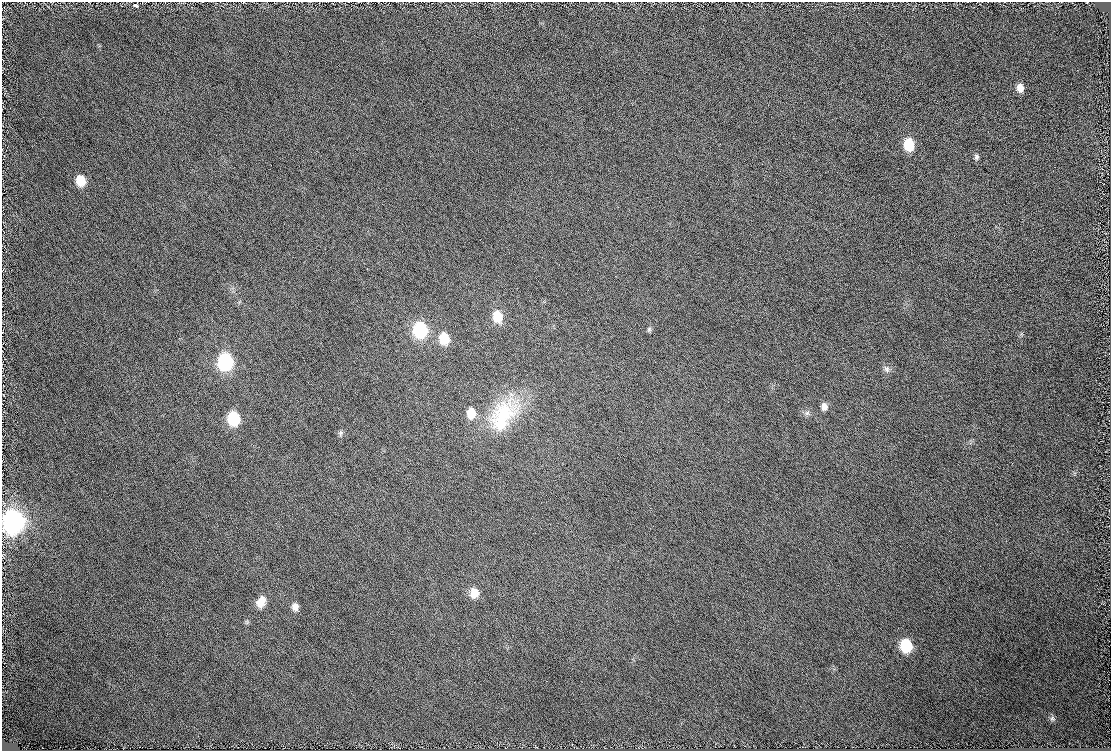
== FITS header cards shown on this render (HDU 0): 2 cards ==
NAXIS1  =                 1109
NAXIS2  =                  749

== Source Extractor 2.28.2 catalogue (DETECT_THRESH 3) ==
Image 1109 x 749 px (HDU 0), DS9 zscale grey, 1 PNG px = 1 image px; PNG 1113 x 753 px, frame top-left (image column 1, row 749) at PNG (2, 2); no overlay
Background 88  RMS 8.8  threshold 26.3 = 3 sigma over >= 5 px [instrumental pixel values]
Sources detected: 25; all 25 listed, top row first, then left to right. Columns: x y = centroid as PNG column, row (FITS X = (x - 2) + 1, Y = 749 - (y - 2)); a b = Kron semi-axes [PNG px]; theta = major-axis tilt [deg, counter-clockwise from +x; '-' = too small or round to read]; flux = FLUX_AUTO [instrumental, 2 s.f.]
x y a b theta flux
136 5 5 3 - 6100
1020 88 9 7 -80 4900
909 145 10 7 -83 19000
976 157 8 6 -77 1500
81 181 9 8 - 13000
497 316 11 9 -82 14000
649 329 8 5 75 1100
420 330 10 9 - 61000
444 339 10 8 -81 16000
225 362 10 9 - 78000
887 369 9 8 - 2200
824 406 9 7 -88 3200
504 412 42 32 23 40000
471 413 10 8 -86 9200
807 413 7 7 - 1700
233 419 10 8 -82 34000
501 424 26 18 -37 21000
341 433 8 6 62 1400
13 521 12 10 -88 270000
474 593 10 9 - 8500
261 602 14 10 63 7000
295 607 9 7 -78 3600
906 646 9 8 - 31000
1052 718 8 7 - 1400
572 745 2 2 - 420
At the frame edge (FLAGS 8, measured only in part): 1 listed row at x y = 13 521